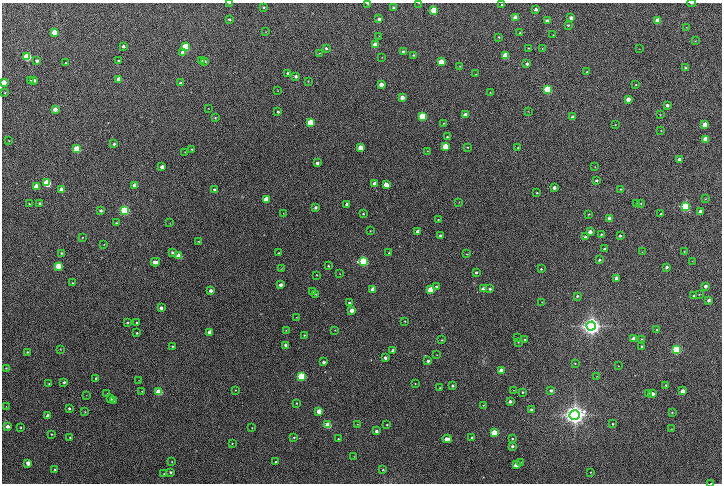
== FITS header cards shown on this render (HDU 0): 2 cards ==
NAXIS1  =                 1440
NAXIS2  =                  963

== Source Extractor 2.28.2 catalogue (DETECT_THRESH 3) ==
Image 1440 x 963 px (HDU 0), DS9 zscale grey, zoomed out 1/2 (1 PNG px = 2 x 2 image px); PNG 724 x 486 px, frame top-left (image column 1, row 962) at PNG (2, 3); each listed source drawn as its Kron ellipse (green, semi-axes under 4 px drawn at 4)
Background 264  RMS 5.6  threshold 16.8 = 3 sigma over >= 5 px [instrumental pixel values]
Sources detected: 276; all 276 listed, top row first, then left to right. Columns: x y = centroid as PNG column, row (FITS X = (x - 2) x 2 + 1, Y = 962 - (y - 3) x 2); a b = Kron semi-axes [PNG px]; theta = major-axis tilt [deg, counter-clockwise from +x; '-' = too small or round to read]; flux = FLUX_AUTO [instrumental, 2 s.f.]
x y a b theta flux
229 3 3 2 - 7.8e+02
368 3 3 2 - 1.7e+03
419 3 3 2 - 5.0e+02
692 3 4 2 - 1.3e+03
502 5 3 2 - 9.2e+02
264 7 3 2 - 1.2e+03
394 8 3 3 - 2.5e+03
536 9 3 2 - 4.5e+03
434 10 3 3 - 2.9e+04
516 17 3 3 - 1.1e+04
571 18 3 3 - 6.2e+03
229 19 4 3 - 1.8e+03
379 19 3 2 - 3.9e+03
547 21 3 3 - 4.1e+03
658 21 3 3 - 2.1e+04
568 25 3 3 - 1.5e+03
686 27 3 2 - 5.2e+02
54 32 3 3 - 2.0e+04
266 32 3 2 - 4.8e+02
520 33 3 3 - 1.8e+03
553 35 2 2 - 3.7e+02
379 36 3 2 - 4.6e+02
499 37 3 2 - 8.6e+02
695 41 3 2 - 7.5e+02
375 44 3 3 - 1.3e+04
123 46 3 3 - 3.5e+03
186 47 3 3 - 7.5e+04
326 48 3 3 - 1.8e+03
529 48 2 2 - 6.0e+02
542 48 2 2 - 4.9e+02
639 49 3 2 - 3.5e+02
403 51 3 3 - 1.5e+03
183 52 3 3 - 1.2e+04
319 53 3 2 - 3.6e+02
413 55 2 2 - 9.7e+02
506 56 3 3 - 4.1e+04
27 57 3 3 - 7.4e+04
382 57 3 2 - 3.6e+02
37 61 3 3 - 3.8e+03
119 61 3 2 - 1.8e+03
202 61 3 2 - 7.1e+02
205 61 3 2 - 1.3e+03
441 62 3 3 - 2.9e+04
65 63 3 2 - 9.1e+02
527 64 3 3 - 3.4e+03
460 66 3 3 - 6.6e+02
685 67 3 3 - 2.6e+03
587 72 3 3 - 1.8e+03
288 73 3 3 - 2.7e+03
476 74 2 2 - 4.9e+02
296 76 3 3 - 2.8e+03
119 79 3 3 - 1.3e+04
30 80 3 2 - 6.4e+02
34 80 3 3 - 4.1e+03
308 81 3 3 - 6.3e+02
3 83 3 3 - 1.9e+04
180 83 3 3 - 1.5e+03
381 84 3 3 - 1.1e+04
636 85 2 2 - 6.3e+02
548 89 3 3 - 9.5e+04
278 90 2 2 - 4.1e+02
490 92 2 1 - 3.8e+02
5 93 3 2 - 7.9e+02
402 97 3 3 - 7.7e+03
628 99 3 3 - 1.0e+04
667 105 3 3 - 4.4e+03
208 108 2 2 - 3.8e+02
55 109 3 3 - 1.1e+04
528 111 3 2 - 4.3e+02
278 112 3 3 - 1.9e+03
465 114 3 3 - 4.4e+03
660 114 3 2 - 5.9e+02
423 116 3 3 - 5.4e+04
572 117 3 3 - 3.8e+03
215 118 3 3 - 1.1e+03
310 122 3 3 - 4.0e+04
444 123 3 3 - 8.7e+02
615 124 3 3 - 5.7e+02
705 124 3 3 - 1.6e+04
661 131 3 3 - 6.6e+02
447 137 3 3 - 1.9e+03
706 139 3 3 - 1.8e+04
9 141 2 2 - 4.2e+02
114 144 3 3 - 2.2e+03
445 146 3 3 - 2.0e+04
467 147 3 2 - 9.6e+02
518 147 3 3 - 8.6e+02
360 148 3 3 - 1.8e+04
77 149 3 3 - 4.8e+04
192 149 3 3 - 9.2e+02
427 151 3 2 - 6.1e+02
185 152 3 2 - 5.9e+02
679 160 3 3 - 8.3e+03
317 163 3 3 - 4.0e+03
162 167 3 3 - 6.6e+03
595 167 2 2 - 3.5e+02
596 181 3 2 - 2.4e+03
47 183 3 3 - 6.7e+04
375 184 3 3 - 1.3e+04
135 185 3 3 - 1.5e+04
386 185 3 3 - 1.7e+04
36 186 3 3 - 2.1e+04
554 188 3 3 - 5.2e+03
61 189 3 3 - 8.8e+03
214 189 3 3 - 1.8e+03
620 189 2 2 - 7.4e+02
537 193 3 2 - 1.1e+03
266 199 3 3 - 2.2e+04
705 199 4 2 - 5.8e+02
459 202 2 2 - 3.8e+02
40 203 3 3 - 2.5e+03
641 203 3 3 - 7.7e+02
29 204 3 3 - 7.9e+02
347 204 3 3 - 3.7e+03
637 204 3 2 - 3.9e+02
316 207 3 3 - 3.0e+03
685 207 4 4 - 1.2e+05
101 210 3 2 - 2.5e+03
124 210 4 4 - 1.9e+05
700 211 3 3 - 7.3e+03
283 213 2 2 - 4.5e+02
363 214 3 2 - 9.8e+02
589 214 3 2 - 6.6e+02
661 214 2 2 - 1.5e+03
609 218 3 3 - 6.8e+03
438 220 2 2 - 6.8e+02
116 223 3 2 - 1.0e+03
170 223 3 2 - 3.1e+02
370 231 2 2 - 7.4e+02
418 231 3 3 - 5.4e+03
590 232 3 3 - 7.1e+03
601 234 3 3 - 1.2e+03
440 236 2 2 - 2.8e+03
620 236 3 2 - 1.9e+03
82 237 2 2 - 6.5e+02
585 237 3 3 - 2.2e+03
198 241 3 3 - 7.9e+02
104 244 3 2 - 5.6e+02
604 249 3 2 - 2.7e+03
172 252 3 3 - 2.1e+03
642 252 3 2 - 5.5e+02
684 252 3 2 - 6.2e+02
61 253 3 2 - 1.3e+03
279 253 3 2 - 9.5e+02
389 253 3 2 - 1.0e+03
467 254 3 2 - 6.7e+02
179 256 3 3 - 3.4e+04
599 260 3 2 - 1.7e+03
363 261 4 3 - 1.7e+05
692 261 3 2 - 3.8e+02
155 262 5 3 - 6.7e+03
58 266 3 3 - 2.9e+04
328 266 2 2 - 1.0e+03
667 267 3 3 - 3.6e+03
281 269 3 2 - 4.3e+02
541 269 2 2 - 1.0e+03
476 272 3 2 - 1.9e+03
340 274 2 1 - 3.7e+02
317 275 2 2 - 6.2e+02
616 278 3 3 - 7.1e+03
72 283 2 2 - 6.6e+02
281 285 3 3 - 4.9e+03
436 286 3 3 - 1.5e+03
705 286 3 3 - 3.8e+03
373 289 3 3 - 1.6e+04
431 289 3 3 - 3.9e+04
483 289 3 3 - 1.3e+04
490 289 3 3 - 2.2e+03
211 291 3 3 - 5.3e+03
312 291 3 2 - 1.3e+03
316 294 3 2 - 6.7e+02
699 294 3 3 - 7.2e+02
577 296 3 2 - 1.6e+03
694 296 3 3 - 2.1e+03
709 300 3 3 - 3.7e+03
542 302 2 2 - 4.3e+02
349 303 2 2 - 1.6e+03
161 308 3 3 - 4.5e+03
352 310 3 3 - 1.0e+04
296 317 2 2 - 4.1e+02
405 321 2 2 - 6.0e+02
127 322 2 2 - 1.2e+03
136 322 2 2 - 1.3e+03
591 326 4 4 - 1.3e+06
286 330 3 2 - 6.2e+02
335 330 3 2 - 5.7e+02
657 330 2 2 - 7.9e+02
210 332 3 3 - 1.0e+04
137 333 2 2 - 1.1e+03
304 335 2 2 - 9.1e+02
518 338 2 2 - 5.0e+02
634 338 3 3 - 1.0e+04
524 339 2 2 - 9.2e+02
641 339 3 2 - 6.9e+02
442 340 3 3 - 8.2e+02
518 342 3 2 - 5.7e+02
286 345 3 3 - 4.8e+03
172 346 2 2 - 1.0e+03
642 346 2 2 - 1.1e+03
60 349 3 2 - 5.2e+02
676 350 4 3 - 1.2e+05
393 351 3 3 - 7.1e+03
27 352 3 3 - 1.2e+03
437 355 3 2 - 4.9e+02
385 358 3 3 - 3.8e+03
428 361 3 3 - 2.4e+03
324 362 3 2 - 3.7e+03
575 363 3 2 - 7.0e+02
618 366 2 1 - 2.9e+02
6 368 3 3 - 1.0e+03
501 370 3 3 - 9.3e+03
302 376 3 3 - 1.0e+05
597 376 2 2 - 3.7e+02
96 378 2 2 - 1.0e+03
139 380 3 2 - 3.0e+02
64 382 3 3 - 1.9e+03
49 383 3 2 - 6.1e+02
415 384 2 2 - 5.9e+02
666 385 2 2 - 1.5e+03
452 386 2 2 - 2.2e+03
440 388 2 2 - 8.7e+02
235 390 3 3 - 8.5e+02
513 390 2 2 - 4.6e+02
551 390 3 3 - 2.8e+03
142 391 2 2 - 5.3e+02
683 391 3 3 - 8.1e+03
159 392 3 3 - 4.1e+04
523 392 2 2 - 1.2e+03
107 394 2 2 - 4.9e+02
649 394 3 3 - 3.5e+03
652 394 3 3 - 7.8e+03
86 395 2 1 - 2.3e+02
111 399 2 2 - 1.2e+03
113 401 2 2 - 2.4e+03
510 401 3 3 - 3.4e+03
296 403 3 2 - 7.9e+02
483 405 2 2 - 7.4e+02
6 406 3 2 - 5.0e+02
69 408 3 2 - 1.8e+03
532 410 3 3 - 3.3e+03
319 411 3 3 - 1.4e+04
85 412 3 2 - 7.6e+02
672 412 3 2 - 9.7e+02
575 415 5 4 - 1.4e+06
48 416 3 3 - 1.0e+04
357 424 3 2 - 6.0e+02
612 424 3 2 - 8.9e+02
328 425 3 3 - 3.9e+04
387 425 2 2 - 1.1e+03
8 426 3 3 - 6.2e+03
20 427 3 3 - 9.3e+02
252 428 3 3 - 8.2e+02
671 429 2 2 - 4.4e+02
376 431 3 2 - 3.9e+03
494 433 3 3 - 5.6e+04
52 434 3 2 - 9.0e+02
70 437 2 2 - 6.8e+02
294 437 3 3 - 1.4e+03
472 437 3 3 - 1.6e+03
338 439 2 2 - 1.1e+03
447 439 4 3 - 1.1e+04
512 439 3 3 - 1.1e+03
232 443 3 3 - 7.2e+02
512 446 3 3 - 2.6e+03
354 456 3 2 - 3.9e+02
172 462 2 2 - 5.7e+02
276 462 2 2 - 9.0e+02
520 462 2 2 - 4.4e+02
28 463 3 3 - 1.2e+04
516 465 3 3 - 1.2e+04
55 470 3 2 - 1.5e+03
383 470 3 3 - 1.5e+03
171 472 2 2 - 1.6e+03
591 472 3 2 - 8.5e+02
164 474 2 2 - 6.2e+02
711 483 3 1 - 4.3e+02
At the frame edge (FLAGS 8, measured only in part): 6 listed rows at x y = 229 3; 368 3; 419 3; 692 3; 3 83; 711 483

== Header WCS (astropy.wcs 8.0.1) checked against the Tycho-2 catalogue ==
Header WCS as astropy/WCSLIB reads it (applying the file's SIP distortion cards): RA---TAN-SIP/DEC--TAN-SIP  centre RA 01:39:37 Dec +39:20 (24.90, +39.33 deg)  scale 0.814 arcsec/px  FOV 19.5' x 13.1'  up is +180 deg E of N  parity flipped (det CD > 0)
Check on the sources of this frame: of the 60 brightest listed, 4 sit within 2.0 arcsec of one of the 7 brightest Tycho-2 stars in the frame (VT <= 13.06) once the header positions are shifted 0.79 arcsec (0.58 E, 0.54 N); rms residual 0.65 arcsec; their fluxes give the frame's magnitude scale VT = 25.34 - 2.5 log10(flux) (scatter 0.26 mag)
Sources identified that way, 4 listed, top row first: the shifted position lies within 2.0 arcsec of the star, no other Tycho-2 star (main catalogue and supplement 1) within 4.0 arcsec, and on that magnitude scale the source's flux lands within +1.5 / -3 mag of the star's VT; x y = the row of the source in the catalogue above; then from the Tycho-2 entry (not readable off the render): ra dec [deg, ICRS J2000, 3 dp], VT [Tycho-2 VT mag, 2 dp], TYC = Tycho-2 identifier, HIP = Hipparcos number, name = IAU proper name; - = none
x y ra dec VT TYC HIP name
363 261 24.904 +39.343 10.54 2814-255-1 - -
591 326 24.770 +39.372 10.16 2814-5-1 - -
676 350 24.720 +39.382 13.06 2818-1319-1 - -
575 415 24.780 +39.412 9.86 2818-1527-1 - -